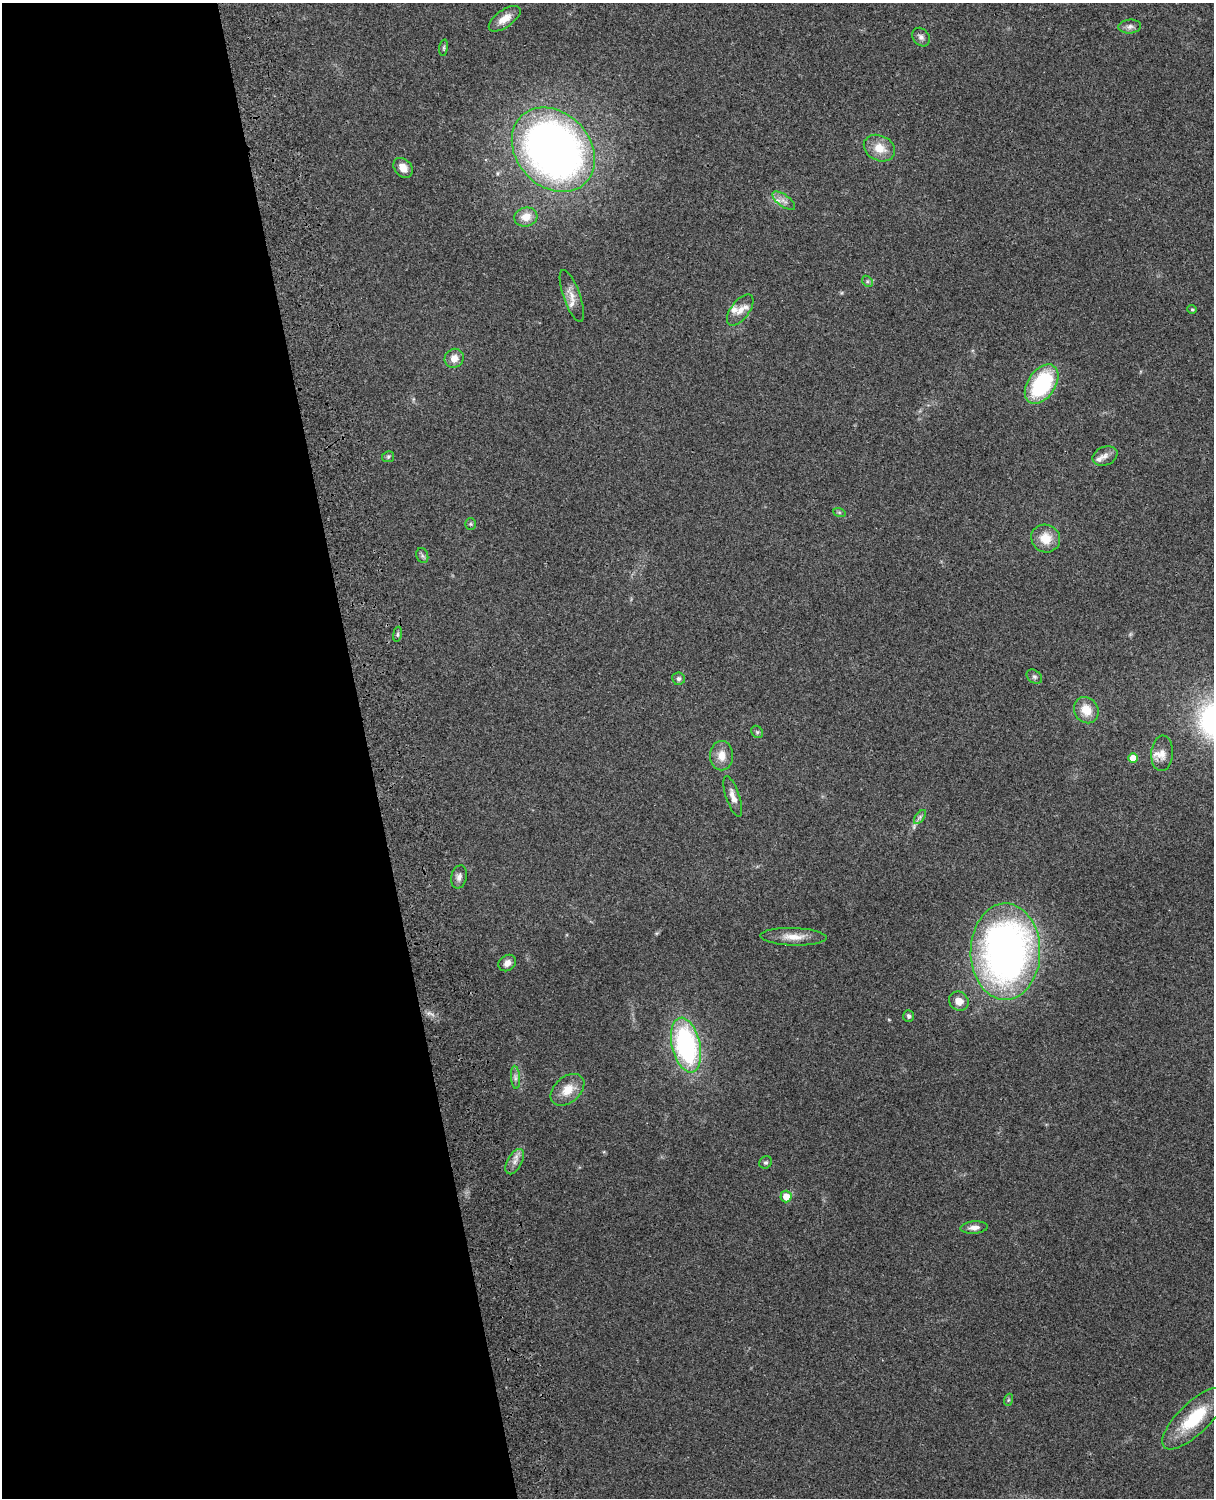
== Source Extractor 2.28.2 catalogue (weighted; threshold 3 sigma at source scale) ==
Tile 5 of 4 x 3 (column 1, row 2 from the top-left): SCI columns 120-1331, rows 1660-3155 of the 5087 x 4928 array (HDU 1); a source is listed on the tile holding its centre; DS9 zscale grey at full resolution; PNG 1216 x 1500 px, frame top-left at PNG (2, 3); each listed source drawn as its Kron ellipse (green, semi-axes under 4 px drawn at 4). Shown black and unused: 30% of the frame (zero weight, under 3 of 4 exposures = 6% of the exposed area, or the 3 px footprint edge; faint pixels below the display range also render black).
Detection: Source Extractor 2.28.2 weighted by HDU 2 'WHT'; one run over the whole footprint, this tile lists its part. Background 0.257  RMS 0.0089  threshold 0.0401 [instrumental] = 3 sigma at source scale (4.5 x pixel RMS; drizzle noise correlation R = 1.50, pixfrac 1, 0.05/0.05 arcsec/px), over >= 5 px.
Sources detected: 50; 4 inside a brighter listed object's ellipse — not listed separately; the other 46 listed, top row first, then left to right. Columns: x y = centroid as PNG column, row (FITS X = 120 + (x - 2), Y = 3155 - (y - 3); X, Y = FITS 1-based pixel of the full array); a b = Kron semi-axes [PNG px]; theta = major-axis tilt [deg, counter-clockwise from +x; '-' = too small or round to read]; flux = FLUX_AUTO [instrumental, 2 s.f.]
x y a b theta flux
505 19 18 8 35 11
1130 26 11 7 6 3.8
921 37 10 8 -50 3.5
444 48 8 4 82 1.5
879 148 16 12 -26 15
553 150 46 37 -47 560
403 168 11 8 -48 7.9
784 201 13 6 -36 4.8
526 217 11 9 14 11
867 281 6 4 -46 1.5
572 296 27 8 -70 9.3
1192 309 5 4 - 1
740 310 18 9 53 9.2
454 358 10 9 - 7.9
1042 384 22 13 56 77
1105 456 13 9 24 5.4
388 457 6 5 - 1.6
839 512 6 4 -19 1.3
470 524 6 5 - 1.4
1046 538 14 13 - 16
422 556 8 5 -71 1.9
397 634 8 4 81 1.6
1034 677 8 6 -38 2.4
678 679 6 6 - 2.2
1086 710 13 11 -58 14
757 732 6 5 - 1.6
1162 753 18 11 86 7.8
722 756 14 11 90 10
1133 758 5 5 - 14
733 796 21 6 -71 6.7
920 817 8 4 54 2.2
459 877 12 7 77 4.1
793 937 33 8 -2 13
1005 952 48 35 89 480
507 963 9 7 38 4.9
959 1001 10 9 - 8.2
909 1016 6 5 - 2.1
686 1045 28 14 -77 140
515 1077 11 4 -86 3.2
567 1090 19 13 41 15
515 1162 14 7 61 5.6
766 1162 7 6 - 1.7
786 1196 6 5 - 11
974 1227 13 6 4 4.8
1008 1400 6 4 71 1.1
1194 1418 41 15 44 46